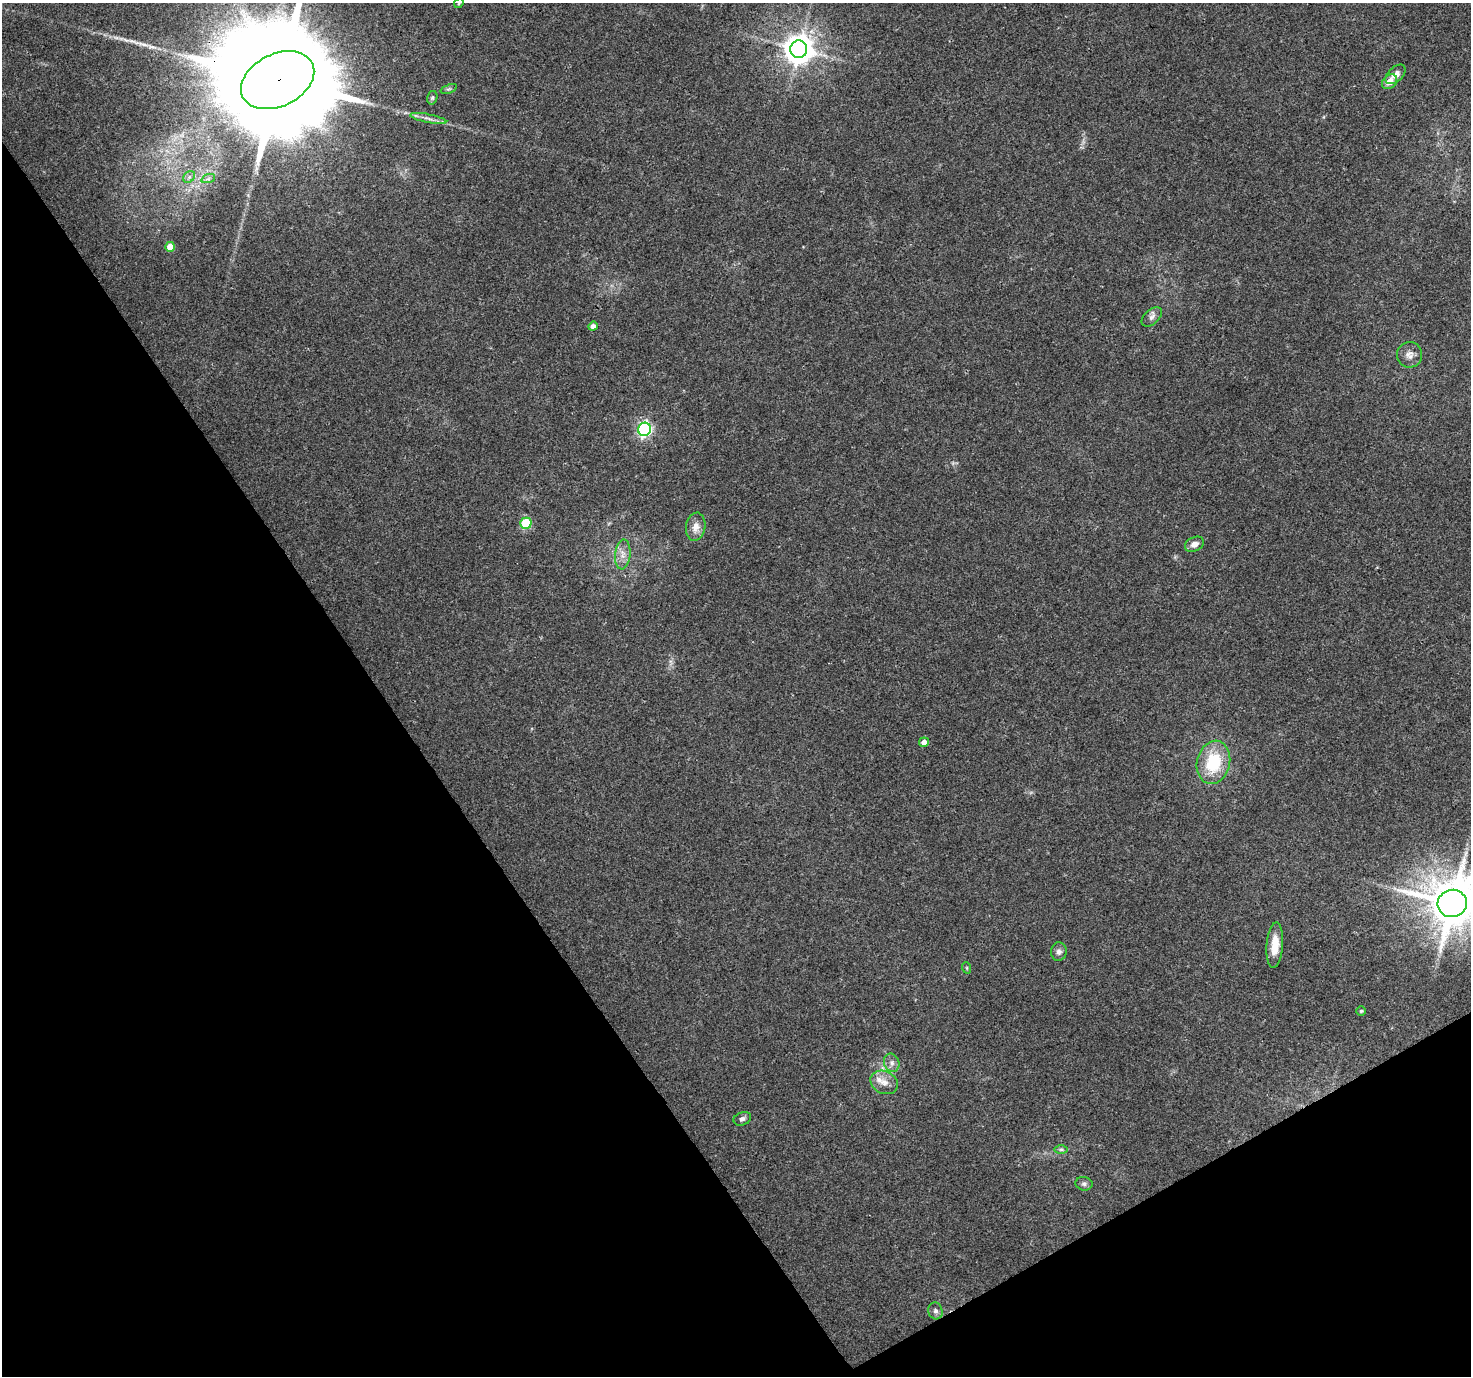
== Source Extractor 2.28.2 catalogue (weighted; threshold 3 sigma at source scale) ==
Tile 14 of 4 x 4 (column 2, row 4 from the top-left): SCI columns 1476-2944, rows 178-1551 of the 5881 x 5789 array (HDU 1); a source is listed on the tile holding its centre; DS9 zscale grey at full resolution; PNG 1473 x 1378 px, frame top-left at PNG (2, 3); each listed source drawn as its Kron ellipse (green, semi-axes under 4 px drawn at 4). Shown black and unused: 32% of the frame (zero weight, under 3 of 4 exposures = <1% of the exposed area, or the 3 px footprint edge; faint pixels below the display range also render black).
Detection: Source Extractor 2.28.2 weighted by HDU 2 'WHT'; one run over the whole footprint, this tile lists its part. Background 0.0346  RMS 0.0036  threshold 0.0163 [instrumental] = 3 sigma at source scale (4.5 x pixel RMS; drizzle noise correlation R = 1.50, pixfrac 1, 0.0396/0.0396 arcsec/px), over >= 5 px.
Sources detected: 33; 1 long thin detection or spike segment (spike, bleed or trail) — neither listed nor drawn; the other 32 listed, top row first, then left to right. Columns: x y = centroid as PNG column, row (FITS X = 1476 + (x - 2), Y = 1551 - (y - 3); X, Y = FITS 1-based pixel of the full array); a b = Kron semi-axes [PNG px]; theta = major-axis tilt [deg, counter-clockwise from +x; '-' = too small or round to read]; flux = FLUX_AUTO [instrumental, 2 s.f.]
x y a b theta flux
459 3 5 4 - 0.38
799 49 8 8 - 580
1396 74 12 7 43 2.6
278 80 39 26 26 18000
1390 82 8 6 42 3.2
449 89 8 4 21 0.64
432 98 7 5 75 0.63
428 118 18 3 -11 1.7
189 177 6 5 - 1
208 179 7 4 18 0.88
170 247 5 5 - 6
1152 317 12 7 42 1.6
593 326 5 4 - 1.5
1409 355 13 12 - 2.6
644 429 7 6 - 80
526 523 5 5 - 20
696 527 14 9 80 3.1
1194 544 10 7 25 2
623 555 15 7 85 2.9
924 742 5 4 - 2.1
1213 762 22 16 77 17
1452 903 14 13 - 1900
1275 945 23 8 86 6.4
1059 952 9 8 - 1.4
967 968 6 3 -72 0.41
1361 1011 5 4 - 0.47
892 1063 9 7 -67 1.7
884 1082 14 11 -26 3.9
742 1119 9 6 21 1.3
1061 1149 6 4 0 0.66
1084 1184 8 7 - 1.1
935 1311 8 7 - 1.3
Overlapping masked pixels (flux is a lower limit): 1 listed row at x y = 278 80
Isophote crosses this tile's border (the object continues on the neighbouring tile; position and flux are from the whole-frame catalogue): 3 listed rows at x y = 459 3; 278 80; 1452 903